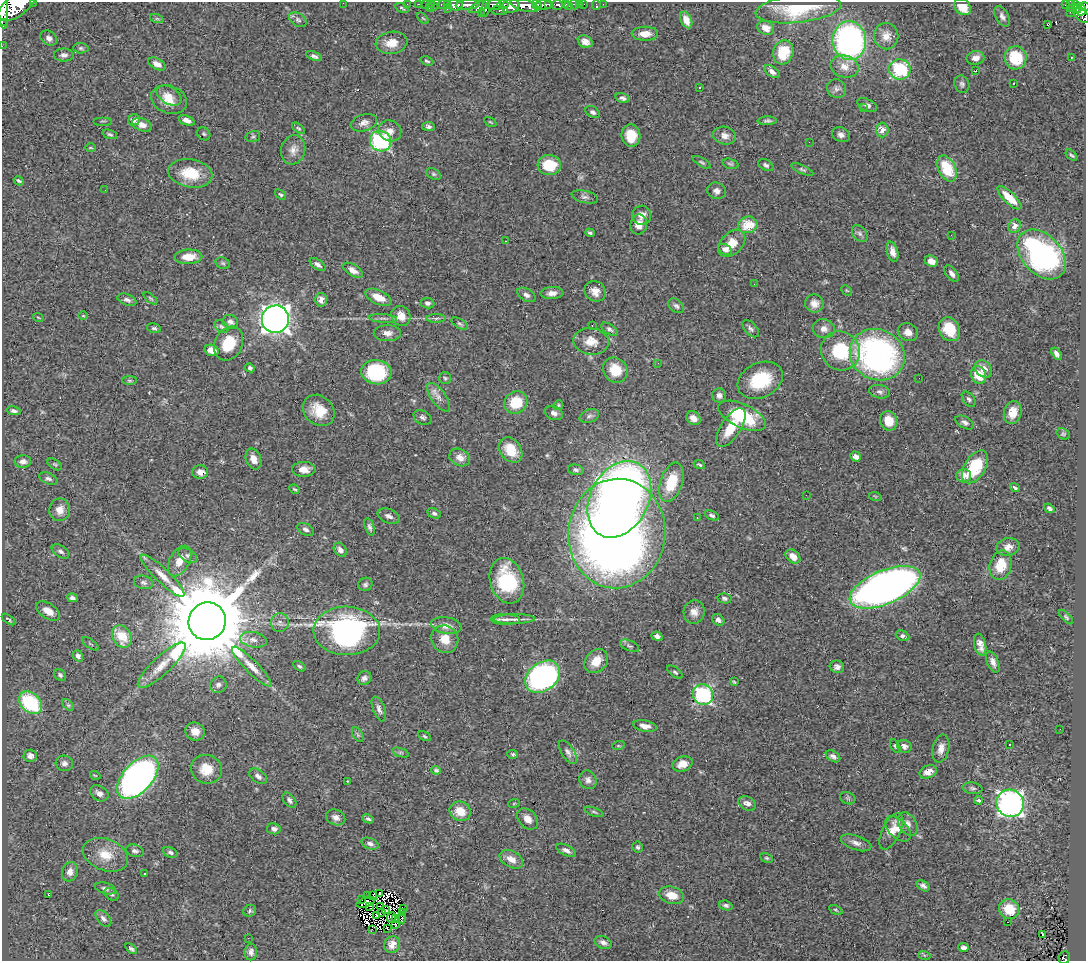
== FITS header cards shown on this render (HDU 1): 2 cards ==
NAXIS1  =                 1084
NAXIS2  =                  959

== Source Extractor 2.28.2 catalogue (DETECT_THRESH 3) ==
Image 1084 x 959 px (HDU 1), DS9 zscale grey, 1 PNG px = 1 image px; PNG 1088 x 963 px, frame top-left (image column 1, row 959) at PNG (2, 2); each listed source drawn as its Kron ellipse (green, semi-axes under 4 px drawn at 4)
Background 0.489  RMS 0.031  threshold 0.0942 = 3 sigma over >= 5 px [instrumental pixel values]
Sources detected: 380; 10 with non-positive FLUX_AUTO (blend fragments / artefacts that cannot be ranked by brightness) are neither listed nor drawn; the other 370 listed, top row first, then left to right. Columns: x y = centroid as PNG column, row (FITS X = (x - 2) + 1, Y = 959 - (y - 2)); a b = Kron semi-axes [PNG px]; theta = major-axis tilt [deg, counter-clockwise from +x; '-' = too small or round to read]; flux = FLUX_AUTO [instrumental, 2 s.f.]
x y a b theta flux
34 2 3 2 - 25
343 3 2 2 - 87
407 4 2 2 - 3.7
419 4 3 2 - 9.8
425 4 2 2 - 3.1
431 4 3 2 - 5.3
444 4 7 3 0 24
503 4 6 4 1 150
549 4 3 2 - 120
579 4 2 2 - 7.1
584 4 2 2 - 3.8
603 4 2 2 - 4.4
1066 4 3 3 - 6.1
1071 4 4 3 - 55
17 5 22 10 37 1900
447 5 4 3 - 8.5
455 5 8 5 -4 400
468 5 12 4 5 400
493 5 7 5 8 200
537 5 6 3 -57 190
543 5 8 4 0 300
557 5 6 5 - 100
565 5 3 3 - 36
574 5 5 3 - 13
596 5 5 2 - 5.1
1075 5 4 4 - 63
434 6 7 3 44 6.3
511 6 9 6 18 440
524 6 14 6 -14 780
569 6 2 2 - 7
479 7 11 4 27 170
963 7 9 7 -43 29
1084 7 6 3 1 120
402 8 7 3 -28 2.9
429 8 3 2 - 25
486 8 8 3 78 140
3 9 20 5 -86 920
447 9 3 2 - 9
798 9 43 14 7 91
1071 9 3 2 - 3.3
1077 9 4 2 - 34
500 10 8 4 -2 100
1081 10 5 5 - 99
1070 12 3 2 - 1.4
481 14 2 2 - 8.5
1081 14 11 6 -51 210
1002 16 11 6 -60 8
423 18 7 2 -44 1.8
157 19 7 4 -18 3.6
298 20 10 6 -33 6
686 20 9 5 -66 16
2 23 3 2 - 9500
1047 24 3 3 - 29
766 28 9 6 -25 15
645 34 13 7 0 22
886 36 13 12 - 18
49 38 9 7 -31 9.1
849 41 19 17 -85 570
585 42 8 6 -27 15
391 43 16 11 8 28
2 46 2 2 - 3.5
81 48 7 5 -3 4.1
783 52 12 10 73 66
64 55 10 6 -1 7.8
314 56 8 4 -22 6.5
1071 57 3 3 - 2
976 58 9 7 11 12
1016 58 11 11 - 90
427 61 7 3 -19 3.1
157 64 9 5 -27 13
844 67 14 11 -13 22
900 69 10 10 - 120
975 71 4 2 - 2.8
772 72 8 5 -37 9.7
1013 83 3 2 - 2.9
962 84 9 7 -66 6
699 87 3 3 - 11
837 89 10 9 - 8.3
169 95 13 8 -32 15
623 98 7 4 -18 6.5
169 100 18 13 -22 33
867 105 10 6 -25 8.3
863 108 3 3 - 2.4
593 112 8 5 -32 5.3
134 120 6 5 - 14
187 120 8 5 -20 12
103 121 9 2 0 2.1
767 121 10 4 1 5.2
490 122 6 2 -33 1.9
364 123 13 8 17 12
142 125 10 6 -19 15
428 126 6 5 - 6
298 128 7 4 -36 3.3
882 130 7 6 - 21
390 131 12 10 -27 15
110 134 7 4 -18 3.5
204 134 7 6 - 3.4
841 135 9 7 -22 9.2
253 136 7 5 15 4
631 136 11 9 -84 37
725 136 11 9 -12 16
381 141 11 10 - 240
809 142 2 2 - 1.3
90 148 5 3 - 1.9
293 150 15 12 74 18
1072 155 7 3 -44 3.5
702 162 10 4 -31 4
730 164 8 5 -17 3.8
549 165 12 10 -5 63
766 165 8 5 -30 5.1
947 168 14 8 -64 79
802 169 12 4 -24 4.6
190 173 22 14 -10 65
434 174 8 5 -27 4.1
19 181 5 3 - 3.5
105 190 2 2 - 2.8
716 191 9 8 - 11
280 195 6 4 -38 3.1
585 197 13 6 -13 7.4
1009 198 16 5 -44 45
642 215 9 9 - 14
639 225 10 8 79 17
748 225 10 8 15 51
1014 226 7 6 - 18
590 233 5 3 - 3.5
860 233 9 6 -51 7
951 235 2 2 - 1.3
505 241 3 2 - 5.1
732 243 16 10 45 30
725 249 7 4 -28 8.2
892 252 10 5 -75 13
1042 254 29 19 -48 560
188 257 14 7 1 33
931 261 7 5 -26 13
223 263 7 5 -21 4
318 264 9 4 -34 7.9
353 270 11 5 -32 12
952 274 9 5 -52 9.6
754 284 2 2 - 1.2
847 290 6 3 -44 2.6
595 291 11 10 - 18
552 293 11 6 4 12
526 295 10 6 -30 8.4
378 297 14 7 -24 29
150 298 8 3 -40 2.9
127 300 10 5 -19 7.1
321 300 7 6 - 18
427 303 7 5 -8 5.9
814 304 9 9 - 15
676 306 9 6 -39 5.9
83 316 5 3 - 1.7
401 316 10 9 - 23
38 317 5 3 - 1.8
383 318 14 4 -4 6.9
436 318 9 4 1 4.7
275 319 14 13 - 1600
230 322 8 6 -28 8
460 324 9 4 -29 4.3
592 325 2 2 - 1.3
221 327 8 5 -39 4.6
154 328 7 4 -13 4.4
609 329 9 5 -34 5.6
751 329 10 6 -48 6.2
824 329 11 9 -14 12
949 329 12 10 -64 66
908 332 10 8 -25 16
387 333 13 8 0 14
591 341 18 13 -9 29
229 343 18 13 63 59
212 350 7 5 -18 18
840 351 20 19 - 110
1056 354 6 4 -59 6.8
877 355 28 25 -30 590
658 363 3 3 - 2.8
250 368 5 4 - 4.6
983 369 9 7 -43 22
615 370 13 11 -51 47
376 372 15 12 -6 140
979 375 9 7 -63 48
445 378 6 6 - 3.7
919 378 2 2 - 1.3
760 380 23 17 26 95
129 381 7 3 0 2.9
879 392 10 6 -11 7.2
719 395 7 7 - 7.9
438 397 17 7 -54 15
969 399 8 5 -50 5.5
516 402 12 10 37 61
558 405 5 4 - 2.8
319 410 17 14 -44 44
14 411 7 4 -11 5.2
1013 412 12 8 77 29
554 413 9 6 -22 8.4
589 416 10 6 19 6.6
742 416 25 11 -25 140
422 417 9 6 -29 6.6
693 418 8 6 -39 14
889 421 10 8 -71 31
965 422 10 5 -28 7.3
731 428 22 9 57 53
1063 434 7 5 -21 3.3
511 450 14 10 -52 48
460 457 11 8 -26 17
856 457 5 4 - 8.4
253 459 11 7 -68 17
23 461 8 6 -1 8.9
55 464 8 4 -32 3.4
699 465 6 3 -25 3.1
975 467 18 10 58 100
304 469 12 7 -1 19
576 470 8 5 -13 5.2
200 472 8 7 - 12
964 476 7 6 - 22
48 479 10 5 -22 5.7
671 482 20 11 71 64
1015 488 5 3 - 3.2
295 489 6 3 -26 2.7
806 495 2 2 - 29
875 496 6 4 -19 2.6
619 499 40 29 62 2000
1049 508 6 3 -38 4.8
60 510 11 10 - 19
434 513 7 5 -24 4.8
712 515 8 4 -23 5
389 516 11 7 -22 9
697 518 2 2 - 2.4
369 527 9 4 -72 5.7
306 529 9 5 -28 6.7
617 533 55 48 84 2200
1008 547 12 8 9 17
340 550 8 6 -51 9.8
60 551 10 5 -32 6.2
188 556 10 6 -32 6.6
793 556 8 6 -41 17
180 561 16 10 62 24
1001 565 15 11 76 50
163 576 29 7 -44 29
507 581 23 16 -74 140
143 582 9 6 -13 6.5
365 584 7 6 - 5.5
885 587 38 16 23 1700
72 598 5 4 - 5
724 598 7 5 -10 4.4
48 611 13 7 -33 21
694 612 11 10 - 15
1066 617 9 4 -46 3.3
9 619 8 3 -36 3.2
505 619 15 5 -1 12
514 619 21 5 1 12
718 620 6 5 - 7.2
207 621 19 18 - 28000
280 623 9 9 - 9.5
446 626 15 8 -10 18
347 631 33 24 -1 540
657 636 5 4 - 6.8
902 636 7 5 -25 6.1
122 637 12 9 -60 53
445 639 14 13 - 33
253 640 13 7 -10 14
90 644 10 2 -35 2.3
980 645 11 5 -76 15
629 646 10 5 -23 6.1
78 656 6 5 - 6.2
596 661 13 10 49 34
993 662 11 5 -68 11
162 665 32 9 43 40
299 666 7 4 -34 3.6
252 667 27 6 -45 25
837 667 7 6 - 8.5
675 672 9 4 -36 4.4
60 675 7 5 -47 4.2
543 677 19 14 37 550
364 678 7 6 - 7.4
734 682 3 2 - 2.1
218 685 8 8 - 6.8
703 695 10 10 - 230
30 703 13 9 -44 170
68 705 7 4 -44 3.8
379 709 13 6 -68 8.4
645 726 12 5 -11 13
1060 729 2 2 - 2.6
195 731 10 8 -25 22
358 735 8 4 -60 4
424 736 7 4 -28 3.1
1009 745 3 2 - 2.4
618 746 6 4 18 2.5
895 746 7 4 -60 3.4
904 746 7 6 - 9
941 749 14 8 77 16
400 752 8 4 -18 3.9
568 752 13 6 -57 8.9
513 754 5 4 - 3.9
30 756 6 6 - 12
833 756 8 5 -31 7.5
64 763 9 8 - 8.3
682 764 10 7 16 20
206 769 16 14 -16 42
436 770 5 4 - 4.2
928 772 9 6 21 16
95 775 5 3 - 1.9
258 776 10 6 -36 8.7
138 777 26 14 47 1100
588 780 9 8 - 9.3
347 781 3 2 - 1.2
973 788 10 5 -8 5.8
99 793 10 7 -32 11
848 798 8 6 -21 4.1
289 800 9 5 -53 6.2
979 800 4 4 - 6.7
514 803 6 3 20 2.3
747 803 9 6 -25 10
1010 803 14 13 - 760
460 811 11 9 -25 35
594 812 10 4 -20 3.7
336 817 10 7 -25 11
368 819 6 4 -26 4
528 819 12 9 -45 18
908 824 13 8 -59 13
274 829 7 5 -8 6.8
898 829 15 9 -46 20
891 831 20 9 64 30
856 843 16 7 -19 12
370 844 9 5 -21 8.3
638 847 5 5 - 3.7
566 850 10 5 -25 10
135 851 9 6 -16 7
170 852 7 5 -22 5.2
105 855 23 15 -21 45
767 858 7 4 -26 3.3
511 859 12 8 -29 19
70 872 10 8 76 12
144 874 3 2 - 2.3
923 886 7 4 -35 7
105 888 11 5 -15 7.2
49 894 3 2 - 2.7
112 894 8 5 -37 5
379 894 3 3 - 5.1
368 895 3 2 - 1.5
672 895 13 8 -16 29
373 896 4 2 - 0.87
362 899 2 2 - 2.2
366 902 10 4 19 1.4
726 905 7 4 -18 4.6
370 906 2 2 - 3.2
380 907 2 2 - 1.9
403 909 3 2 - 5.5
1009 909 10 9 - 47
386 910 2 2 - 1.5
836 910 7 4 -27 2.9
250 911 6 5 - 3.8
403 912 3 2 - 8.7
381 913 4 2 - 2.1
377 915 3 3 - 4.8
103 918 10 6 -48 7.7
391 918 5 2 - 4.5
402 918 5 3 - 1.4
396 919 4 2 - 2.3
1008 922 3 2 - 6.6
396 925 4 2 - 3
372 929 3 2 - 4.1
388 929 3 2 - 3.1
1042 934 3 3 - 38
248 938 2 2 - 1.3
603 942 9 6 -23 8.4
392 944 9 7 48 21
963 948 5 4 - 8.9
131 949 7 4 -37 4.7
251 952 8 6 89 8
924 955 6 4 -18 2.4
1064 958 6 5 - 48
At the frame edge (FLAGS 8, measured only in part): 8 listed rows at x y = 34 2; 343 3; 17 5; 1084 7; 3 9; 2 23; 2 46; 1064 958
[10 non-positive-flux detections neither listed nor drawn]